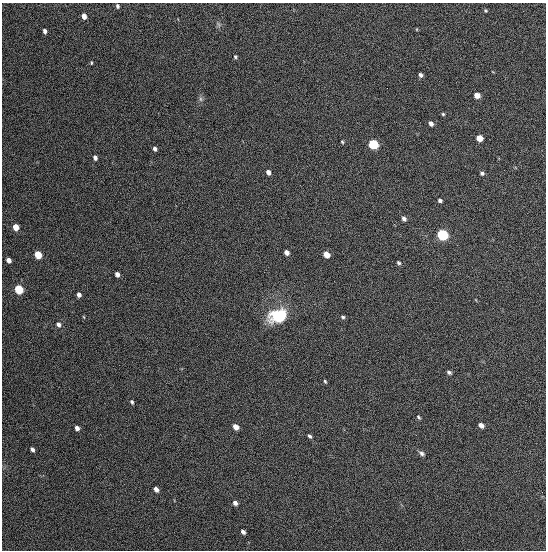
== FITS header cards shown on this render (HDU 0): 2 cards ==
NAXIS1  =                  544
NAXIS2  =                  548

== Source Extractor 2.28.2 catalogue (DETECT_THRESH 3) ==
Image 544 x 548 px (HDU 0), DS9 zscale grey, 1 PNG px = 1 image px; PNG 548 x 552 px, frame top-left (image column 1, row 548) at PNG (2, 3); no overlay
Background 1340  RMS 63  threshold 189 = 3 sigma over >= 5 px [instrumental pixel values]
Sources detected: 48; all 48 listed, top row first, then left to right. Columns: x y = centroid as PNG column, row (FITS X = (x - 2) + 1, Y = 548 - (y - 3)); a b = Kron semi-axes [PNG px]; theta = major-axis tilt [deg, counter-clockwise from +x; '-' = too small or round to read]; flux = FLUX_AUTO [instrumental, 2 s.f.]
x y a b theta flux
117 6 5 4 - 9400
485 11 4 4 - 5100
84 16 5 4 - 30000
218 24 7 4 -71 7800
45 31 4 3 - 14000
235 57 5 4 - 5700
91 63 5 3 - 4100
420 75 4 3 - 12000
477 95 5 5 - 34000
200 99 7 4 -89 9100
443 114 4 4 - 5000
431 123 5 4 - 15000
479 138 5 5 - 53000
342 142 5 4 - 4800
373 144 6 5 - 320000
155 149 4 3 - 13000
95 158 5 4 - 14000
268 172 4 4 - 22000
482 173 5 4 - 8600
440 200 4 3 - 10000
404 218 5 4 - 13000
16 227 5 4 - 57000
442 235 6 5 - 530000
286 252 5 4 - 22000
326 254 5 4 - 53000
38 255 5 5 - 110000
9 260 5 4 - 20000
399 263 5 4 - 7400
117 274 5 4 - 20000
19 289 6 5 - 230000
79 295 4 4 - 17000
278 316 19 14 16 190000
84 317 5 3 - 3000
343 317 5 4 - 7000
58 324 6 5 - 14000
449 372 6 4 -27 8900
325 381 5 3 - 5000
132 402 5 4 - 7200
418 417 6 4 -52 6000
481 425 5 4 - 19000
236 427 5 4 - 36000
77 428 5 4 - 17000
310 436 5 4 - 8400
32 449 4 3 - 11000
422 453 7 5 -32 11000
156 489 5 4 - 19000
235 503 5 4 - 15000
243 532 5 4 - 14000